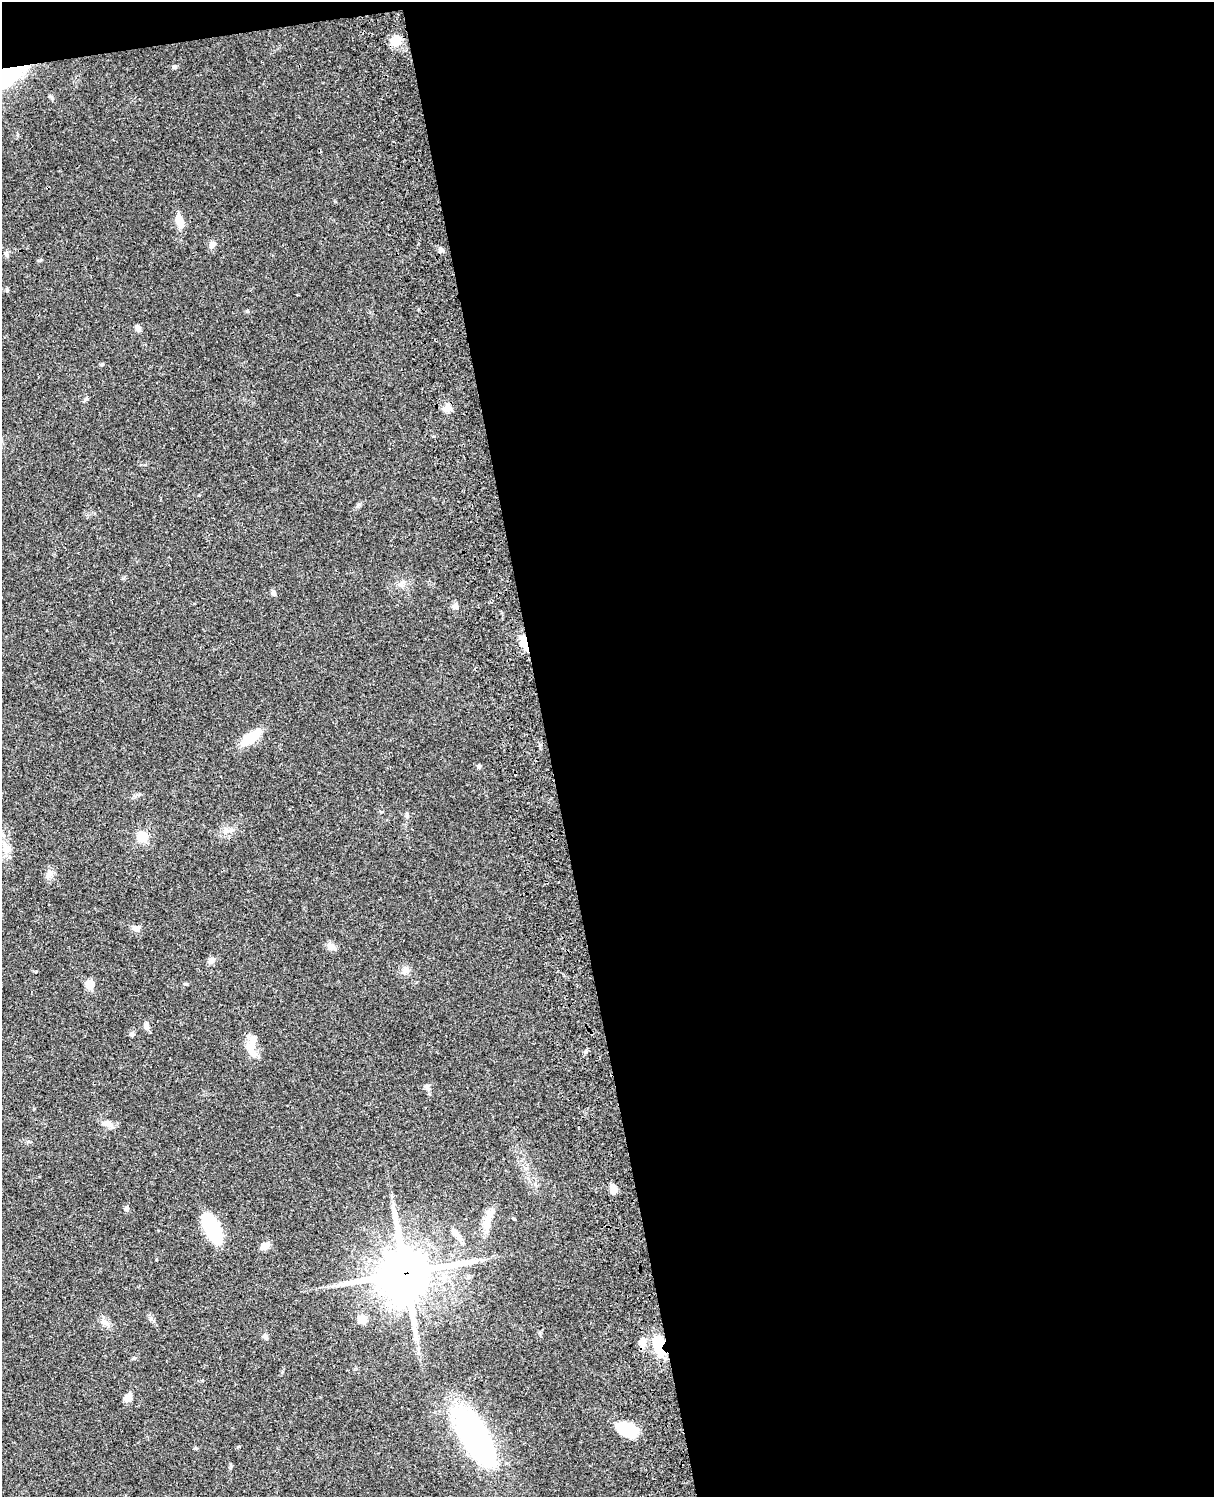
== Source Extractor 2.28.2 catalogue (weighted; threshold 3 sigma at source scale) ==
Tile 4 of 4 x 3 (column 4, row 1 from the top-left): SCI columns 3757-4968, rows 3268-4762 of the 5087 x 4925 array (HDU 1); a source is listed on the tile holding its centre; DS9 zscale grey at full resolution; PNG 1216 x 1499 px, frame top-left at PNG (2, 2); no overlay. Shown black and unused: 56% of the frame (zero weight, under 3 of 4 exposures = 6% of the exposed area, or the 3 px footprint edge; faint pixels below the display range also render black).
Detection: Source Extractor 2.28.2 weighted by HDU 2 'WHT'; one run over the whole footprint, this tile lists its part. Background 0.0774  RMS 0.0059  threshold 0.0264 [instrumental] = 3 sigma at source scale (4.5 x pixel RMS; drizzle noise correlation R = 1.50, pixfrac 1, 0.05/0.05 arcsec/px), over >= 5 px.
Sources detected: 50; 1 inside a brighter object's white glare — not listed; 1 inside a brighter listed object's ellipse — not listed separately; the other 48 listed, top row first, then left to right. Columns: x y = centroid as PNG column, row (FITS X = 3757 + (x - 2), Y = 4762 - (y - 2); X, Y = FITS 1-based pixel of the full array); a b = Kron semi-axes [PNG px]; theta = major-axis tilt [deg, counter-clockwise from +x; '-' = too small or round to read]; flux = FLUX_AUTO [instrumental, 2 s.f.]
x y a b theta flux
396 41 12 10 -4 9.2
174 67 6 5 - 1
50 97 10 2 -35 0.75
179 219 16 9 -79 5.6
212 244 9 7 88 2.6
441 249 10 3 -29 1.2
6 254 7 5 -69 1.2
7 290 5 5 - 0.76
137 327 6 5 - 2.5
102 364 6 3 19 0.68
447 408 5 5 - 13
403 583 7 4 -18 1.4
273 593 7 6 - 1.5
456 606 8 8 - 2.2
524 643 19 8 -72 7.2
250 738 22 9 39 20
479 766 6 5 - 0.82
226 830 10 7 -57 2.7
142 837 11 10 - 9.4
6 848 16 10 -71 5.6
49 875 11 7 68 2.8
136 928 11 6 -14 2.5
331 946 11 8 -29 3.3
211 961 9 8 - 2.1
405 970 9 8 - 3.2
89 984 10 8 -52 6.1
186 984 6 4 0 0.67
147 1027 9 6 -78 2.1
131 1034 5 5 - 1.5
253 1040 18 9 79 5.9
427 1086 8 6 -44 1.6
108 1124 11 8 -21 4.2
613 1189 10 7 -77 4.2
127 1208 6 5 - 1.8
513 1218 5 3 - 0.5
488 1219 32 9 74 8.2
212 1228 26 12 -66 43
455 1233 12 7 -46 3.4
265 1246 11 8 34 3.8
405 1273 17 16 - 2900
362 1319 10 10 - 5.3
103 1322 7 4 0 1.5
265 1336 7 6 - 1.4
642 1342 9 7 83 6.6
659 1346 23 12 -81 17
128 1397 10 8 66 3.6
627 1429 22 13 -29 19
475 1437 59 24 -59 140
Overlapping masked pixels (flux is a lower limit): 3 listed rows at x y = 524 643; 405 1273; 659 1346
Unlisted compact peaks at least as high as the median listed source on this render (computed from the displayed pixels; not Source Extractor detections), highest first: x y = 585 1052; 247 311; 134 1358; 196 1448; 36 972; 358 505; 123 578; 85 399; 231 1466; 41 260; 151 1318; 34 1109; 239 1446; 199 495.